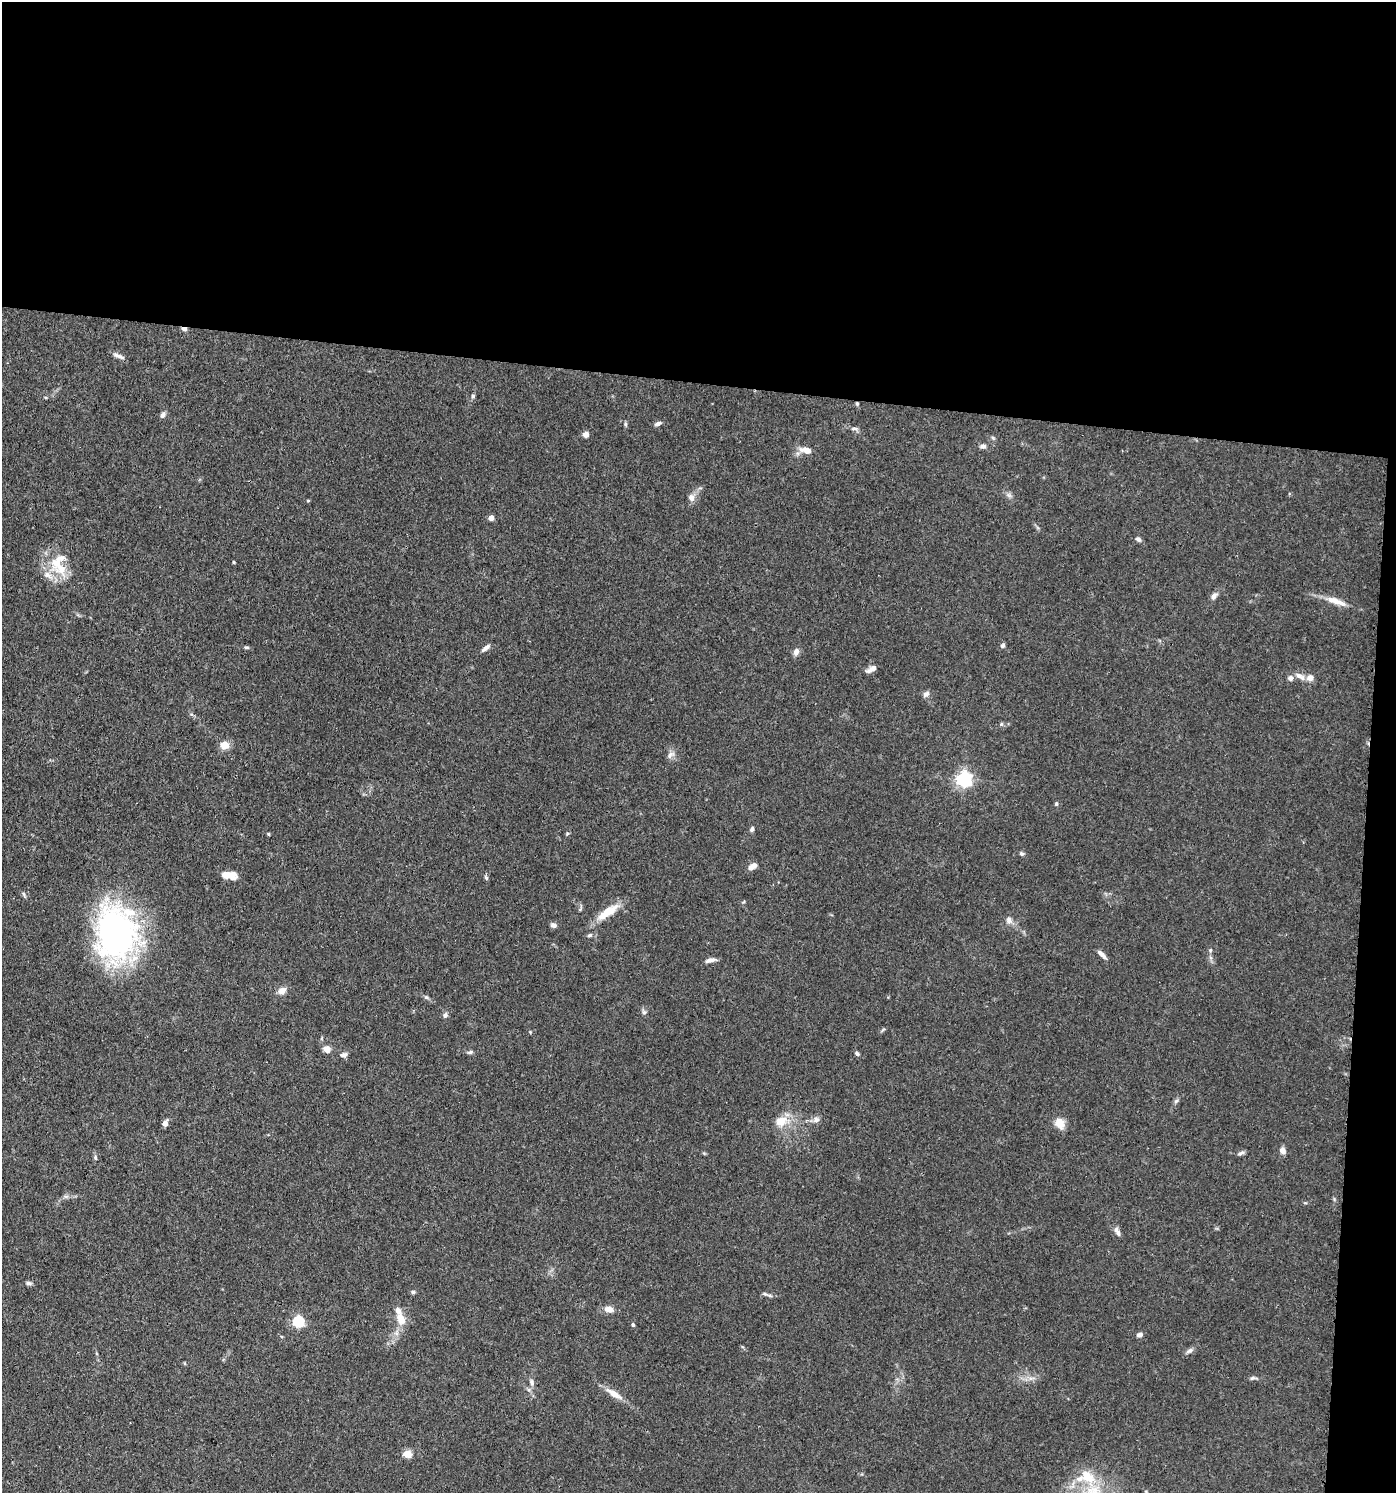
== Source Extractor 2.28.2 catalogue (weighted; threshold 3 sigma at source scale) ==
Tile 3 of 3 x 3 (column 3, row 1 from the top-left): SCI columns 3076-4469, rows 3054-4544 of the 4641 x 4614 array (HDU 1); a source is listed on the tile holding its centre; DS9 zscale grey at full resolution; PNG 1398 x 1495 px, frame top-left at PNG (2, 2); no overlay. Shown black and unused: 28% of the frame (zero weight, under 3 of 4 exposures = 9% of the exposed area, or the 3 px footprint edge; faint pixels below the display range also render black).
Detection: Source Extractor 2.28.2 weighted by HDU 2 'WHT'; one run over the whole footprint, this tile lists its part. Background 0.15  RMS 0.0055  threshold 0.0249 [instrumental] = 3 sigma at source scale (4.5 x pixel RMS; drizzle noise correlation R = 1.50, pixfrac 1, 0.05/0.05 arcsec/px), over >= 5 px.
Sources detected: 91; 7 inside a brighter listed object's ellipse — not listed separately; the other 84 listed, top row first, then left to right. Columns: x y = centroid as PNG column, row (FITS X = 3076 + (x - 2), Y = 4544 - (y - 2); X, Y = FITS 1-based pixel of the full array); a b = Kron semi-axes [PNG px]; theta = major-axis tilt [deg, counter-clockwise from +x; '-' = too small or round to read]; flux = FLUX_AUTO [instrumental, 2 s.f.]
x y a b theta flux
184 329 6 4 -15 1.9
119 356 16 5 -22 2.5
473 396 6 5 - 1.1
857 404 5 4 - 0.88
163 415 8 5 59 1.9
625 424 6 4 -89 0.81
658 424 8 5 20 1.8
854 428 11 5 -4 1.5
586 434 6 5 - 3.7
993 438 6 4 -19 0.78
983 446 7 6 - 1.9
806 450 12 6 -14 5.6
1009 495 8 5 -45 1.5
691 497 10 8 -69 2.9
308 501 4 3 - 0.61
491 518 4 4 - 5.4
1138 539 7 6 - 1.6
234 562 4 3 - 0.63
59 566 34 19 -56 18
1214 596 10 6 48 2.3
1333 600 18 9 -9 5.8
1003 645 5 5 - 1.3
246 647 7 3 0 0.85
486 648 12 5 38 2.2
796 652 10 7 71 2.4
872 669 13 5 29 3.2
1299 676 15 7 -31 3.6
1290 678 7 6 - 2
926 694 10 6 36 1.9
1001 724 5 5 - 0.82
224 745 11 10 - 5.5
670 755 12 7 49 2.5
964 779 6 6 - 170
1056 804 5 4 - 0.77
752 829 6 5 - 1.3
567 833 5 4 - 0.69
269 834 5 3 - 0.5
1021 854 6 5 - 1
753 866 9 6 31 4
226 875 18 7 4 6.2
486 877 7 4 -62 1
24 894 8 4 -69 0.97
608 912 32 10 35 11
1009 920 10 7 -64 2.6
554 925 8 6 -13 1.8
116 933 59 44 -88 160
589 935 7 5 3 1.1
1210 950 6 5 - 0.97
1102 955 14 5 -45 2.7
711 960 12 5 12 2.8
282 991 10 8 36 3.8
426 997 6 4 -43 0.96
644 1012 7 5 -44 1.2
445 1015 7 6 - 1.6
883 1030 8 3 45 0.76
530 1032 4 4 - 0.48
327 1049 7 6 - 4.9
470 1052 8 5 10 1.2
857 1054 6 5 - 1.1
344 1055 9 6 21 1.8
1176 1101 7 4 44 1.1
816 1120 8 8 - 2.2
781 1121 17 14 26 9.1
1059 1123 11 9 -60 7.8
165 1124 5 5 - 3.7
1283 1151 8 6 -75 3.1
1241 1153 9 5 25 1.5
95 1158 7 5 -88 1
66 1196 7 4 18 1.2
1117 1232 13 6 -63 2.3
29 1283 9 5 -6 1.4
413 1292 6 5 - 1.1
765 1294 9 4 -35 1.3
609 1309 10 7 -12 4.3
401 1318 16 10 -65 7.2
298 1322 5 5 - 63
633 1325 5 4 - 0.84
1140 1335 7 5 11 2.1
1189 1351 11 5 32 1.8
1253 1378 7 5 26 1.2
532 1382 10 6 -73 1.9
614 1394 23 8 -33 6.4
408 1454 5 5 - 16
1087 1477 26 16 -43 15
Overlapping masked pixels (flux is a lower limit): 2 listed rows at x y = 184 329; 857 404